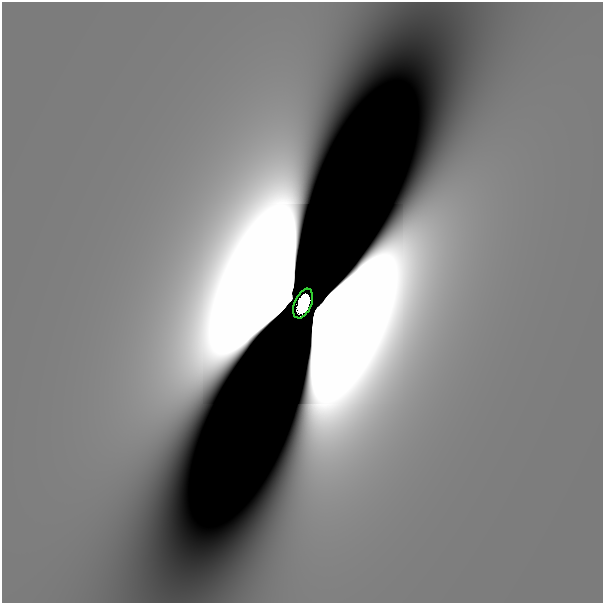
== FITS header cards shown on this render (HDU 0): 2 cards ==
NAXIS1  =                  601
NAXIS2  =                  601

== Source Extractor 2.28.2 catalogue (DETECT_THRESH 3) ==
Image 601 x 601 px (HDU 0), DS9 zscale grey, 1 PNG px = 1 image px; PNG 605 x 605 px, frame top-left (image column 1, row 601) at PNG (2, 2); each listed source drawn as its Kron ellipse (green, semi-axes under 4 px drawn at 4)
Background 4.19e-11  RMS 4.8e-11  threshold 1.44e-10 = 3 sigma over >= 5 px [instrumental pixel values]
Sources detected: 3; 2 with non-positive FLUX_AUTO (blend fragments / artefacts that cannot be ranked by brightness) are neither listed nor drawn; the other 1 listed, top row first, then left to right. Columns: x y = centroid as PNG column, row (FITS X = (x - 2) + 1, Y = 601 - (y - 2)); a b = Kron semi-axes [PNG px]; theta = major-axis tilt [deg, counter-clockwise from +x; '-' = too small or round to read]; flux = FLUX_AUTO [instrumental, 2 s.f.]
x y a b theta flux
303 304 16 8 67 6.9
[2 non-positive-flux detections neither listed nor drawn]